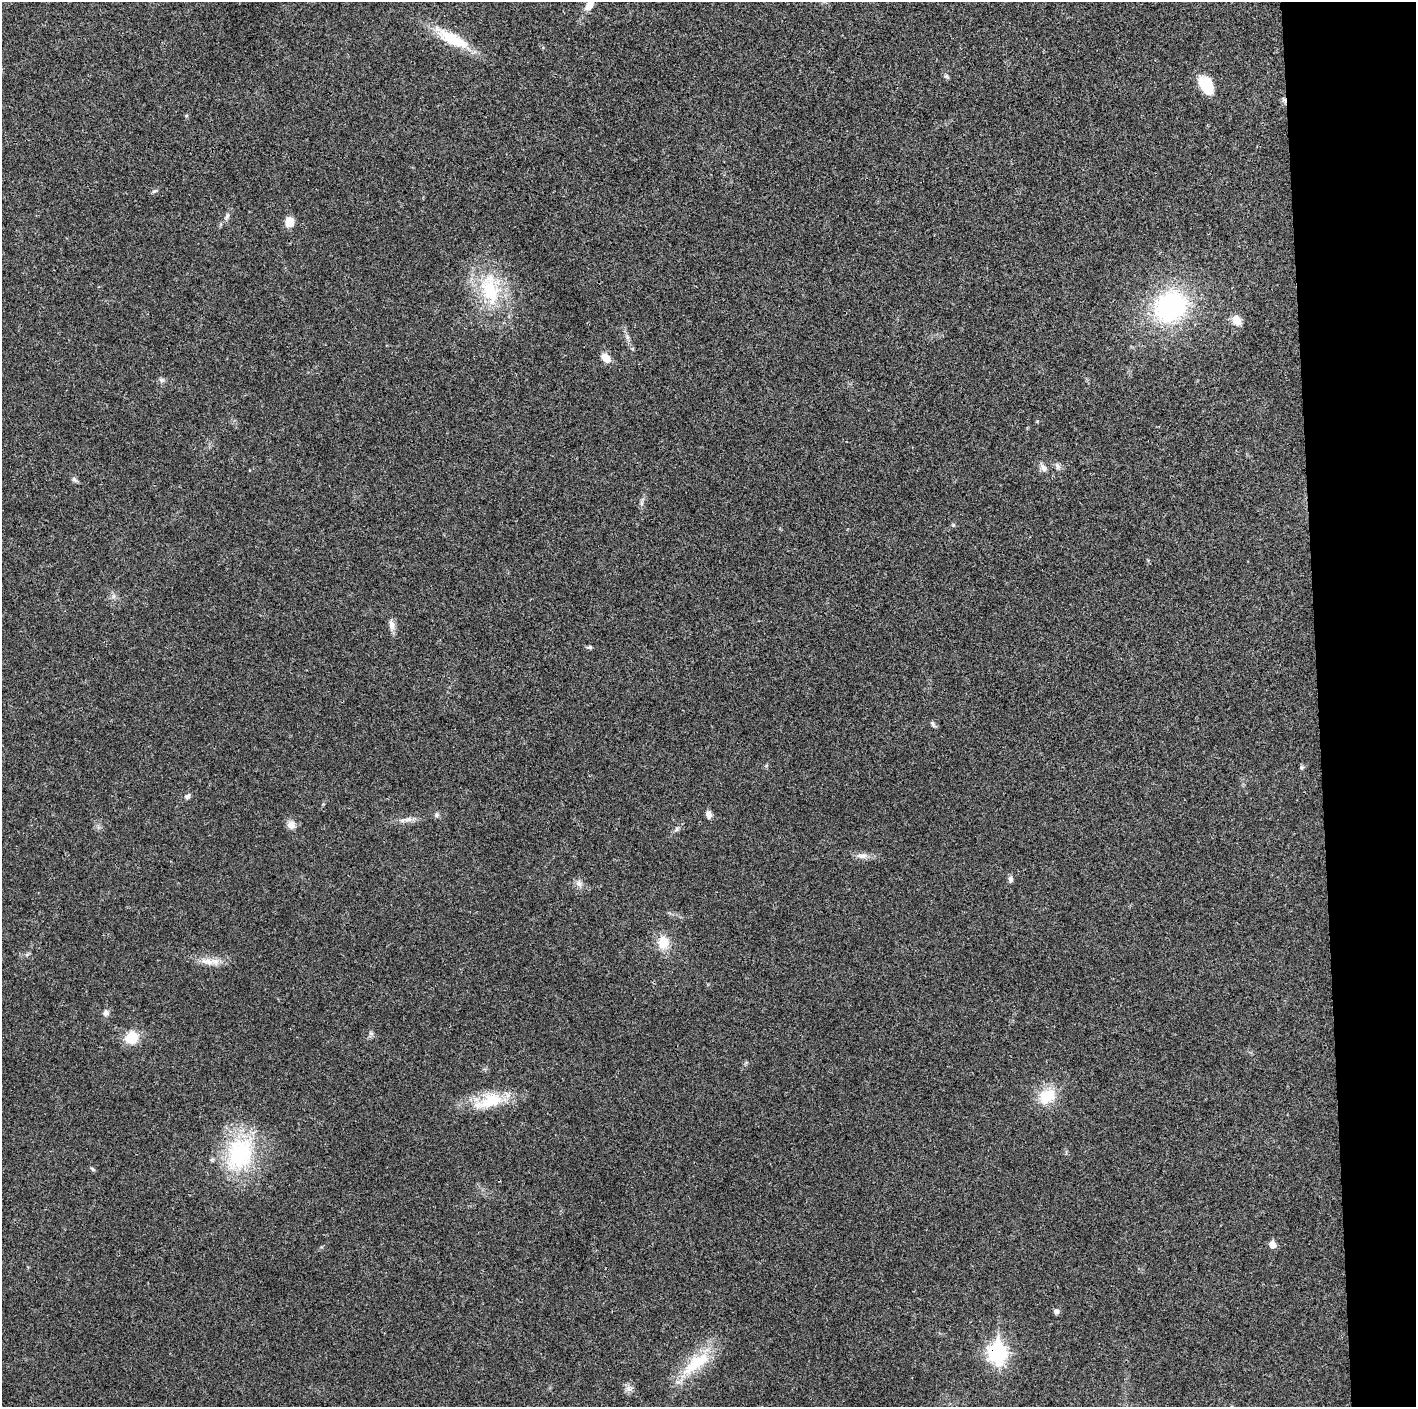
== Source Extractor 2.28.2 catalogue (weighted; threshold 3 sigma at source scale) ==
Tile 6 of 3 x 3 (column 3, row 2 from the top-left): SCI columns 2829-4242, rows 1412-2816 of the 4243 x 4225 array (HDU 1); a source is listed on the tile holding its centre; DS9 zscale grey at full resolution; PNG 1418 x 1409 px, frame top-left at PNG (2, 2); no overlay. Shown black and unused: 7% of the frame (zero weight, under 3 of 4 exposures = <1% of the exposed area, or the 3 px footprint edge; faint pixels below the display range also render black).
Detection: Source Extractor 2.28.2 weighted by HDU 2 'WHT'; one run over the whole footprint, this tile lists its part. Background 0.0183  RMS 0.0039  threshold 0.0177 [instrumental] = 3 sigma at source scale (4.5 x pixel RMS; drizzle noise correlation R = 1.50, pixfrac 1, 0.05/0.05 arcsec/px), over >= 5 px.
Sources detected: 44; all 44 listed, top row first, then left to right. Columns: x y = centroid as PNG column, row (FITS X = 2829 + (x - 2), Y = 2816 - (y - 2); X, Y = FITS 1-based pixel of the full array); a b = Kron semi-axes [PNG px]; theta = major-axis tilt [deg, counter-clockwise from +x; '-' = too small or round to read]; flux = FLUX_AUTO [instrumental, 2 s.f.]
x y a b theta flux
590 4 20 9 66 4.3
453 39 44 14 -26 14
946 76 8 3 13 0.5
1206 85 19 11 -60 12
1284 100 8 5 -55 0.94
154 191 7 4 43 0.65
227 216 9 4 55 0.95
289 222 10 8 -89 4.8
490 289 47 24 -78 27
1170 307 37 30 31 56
1237 320 13 9 -59 3.8
627 337 7 4 -72 0.89
606 358 12 8 -44 3.5
161 380 7 6 - 0.9
1058 466 8 6 -78 1.2
1043 468 11 7 -51 1.7
74 479 9 5 -41 0.94
641 503 7 4 -72 0.71
391 624 15 7 -85 2.5
590 647 7 5 7 0.76
933 724 10 4 -60 0.82
1301 767 6 5 - 0.62
187 796 8 6 31 1.1
709 814 9 6 -76 1.8
437 815 7 6 - 0.88
407 819 17 5 5 2.2
291 825 11 10 - 2.4
676 829 8 5 47 0.94
862 856 14 7 2 2.3
1011 879 8 6 -88 1
579 884 10 7 -45 1.7
663 943 17 13 -89 6.3
208 961 20 8 -9 4.1
106 1013 8 7 - 1.5
132 1038 12 11 - 9.7
1047 1096 24 19 37 10
489 1101 44 16 20 15
240 1154 47 34 70 38
92 1169 7 4 -29 0.63
1272 1244 6 5 - 4.4
1056 1311 6 6 - 1.2
997 1353 9 7 -89 150
696 1363 48 17 37 17
629 1389 10 7 -59 1.7
Overlapping masked pixels (flux is a lower limit): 2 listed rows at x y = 1284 100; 997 1353
Isophote crosses this tile's border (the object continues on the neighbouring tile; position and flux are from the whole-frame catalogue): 1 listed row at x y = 590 4
Unlisted compact peaks at least as high as the median listed source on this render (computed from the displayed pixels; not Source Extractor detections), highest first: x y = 953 525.